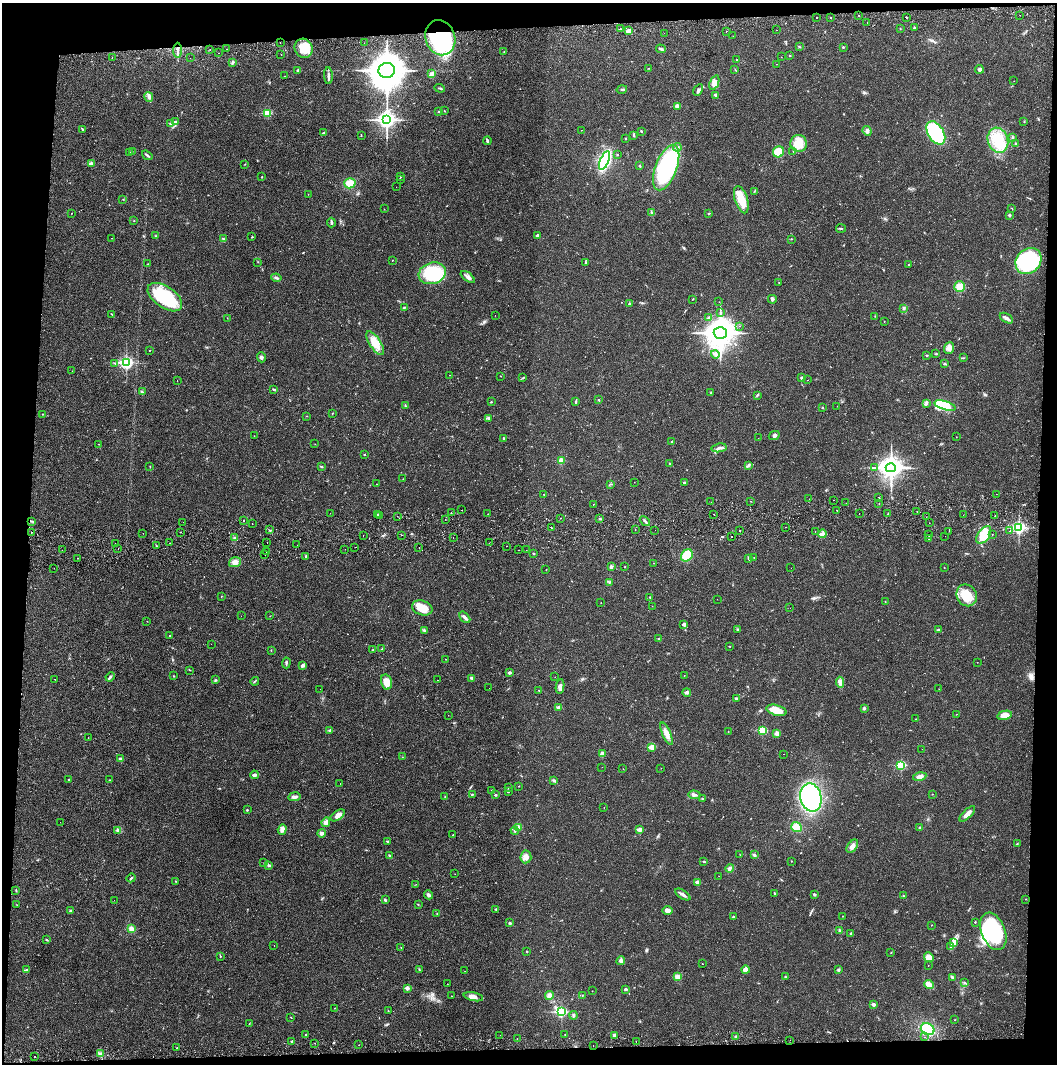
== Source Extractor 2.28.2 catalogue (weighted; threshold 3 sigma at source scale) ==
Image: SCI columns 4-4222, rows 56-4301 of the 4229 x 4360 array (HDU 1 of 3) = the unmasked area's bounding box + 8 px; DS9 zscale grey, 4 x 4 block average (1 PNG px = mean of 4 x 4 image px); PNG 1059 x 1066 px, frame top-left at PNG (2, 3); each listed source drawn as its Kron ellipse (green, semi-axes under 4 px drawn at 4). Shown black and unused: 8% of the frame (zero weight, under 2 of 3 exposures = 3% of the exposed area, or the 3 px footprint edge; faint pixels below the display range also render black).
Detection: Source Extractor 2.28.2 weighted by HDU 2 'WHT'. Background 0.0211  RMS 0.0035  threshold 0.0156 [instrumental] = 3 sigma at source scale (4.5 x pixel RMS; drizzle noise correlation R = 1.50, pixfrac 1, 0.05/0.05 arcsec/px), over >= 5 px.
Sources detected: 510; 3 inside a brighter object's white glare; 14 cosmic-ray / hot-pixel residue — neither listed nor drawn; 3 coinciding with a brighter row at this scale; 9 inside a brighter listed object's ellipse — not listed separately; the other 481 listed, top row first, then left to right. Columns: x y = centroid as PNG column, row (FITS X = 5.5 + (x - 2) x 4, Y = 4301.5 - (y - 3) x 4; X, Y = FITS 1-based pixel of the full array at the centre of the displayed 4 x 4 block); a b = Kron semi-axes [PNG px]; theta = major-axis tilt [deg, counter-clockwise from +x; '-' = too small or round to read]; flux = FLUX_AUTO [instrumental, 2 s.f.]
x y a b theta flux
1020 15 2 2 - 0.35
859 16 2 2 - 0.76
817 17 2 2 - 2.2
831 17 2 2 - 1.4
907 18 2 2 - 1.1
867 22 2 2 - 0.37
915 28 2 2 - 3.2
620 29 2 2 - 2
900 29 2 2 - 0.81
777 30 2 2 - 0.46
628 31 3 3 - 8.6
726 31 2 2 - 0.82
664 33 2 2 - 0.34
733 36 2 2 - 0.5
440 38 18 14 -70 220
280 43 2 2 - 1.3
364 43 2 2 - 0.28
800 47 2 2 - 0.94
843 47 2 2 - 1.4
304 48 10 9 - 36
227 49 2 2 - 0.6
661 49 5 2 - 3.6
178 50 7 2 89 4.6
210 50 2 2 - 1.2
504 51 2 2 - 0.64
218 53 2 2 - 0.39
281 55 2 2 - 0.87
790 56 2 2 - 1.4
781 57 2 2 - 0.36
112 58 2 2 - 0.61
190 58 2 2 - 0.33
737 60 2 2 - 1.3
232 63 3 2 - 2.3
777 64 2 2 - 0.44
649 68 2 2 - 0.77
979 69 4 4 - 3.9
298 70 2 2 - 2.1
387 70 8 7 - 4200
735 70 2 2 - 0.66
432 74 4 3 - 7.5
285 76 2 2 - 0.57
328 76 8 3 -87 5.7
1014 81 2 2 - 0.42
714 83 7 4 69 11
440 88 5 2 - 2.3
622 89 5 2 - 2.6
698 90 6 3 61 4.3
716 95 4 3 - 4.6
149 97 5 2 - 4.2
677 106 2 2 - 34
445 111 2 2 - 0.84
438 112 3 2 - 1.2
268 113 2 2 - 94
387 120 4 3 - 960
1024 121 2 2 - 0.68
175 122 3 3 - 2.7
171 123 2 2 - 7
83 130 4 2 - 1.7
581 130 2 2 - 0.48
641 131 3 2 - 1.7
867 131 5 3 - 4.8
324 133 3 2 - 3.4
936 133 13 7 -57 120
633 135 3 2 - 1.6
361 136 2 2 - 0.64
1013 137 3 2 - 2.5
625 138 2 2 - 0.7
998 140 13 10 -71 48
487 141 4 2 - 3
799 143 8 8 - 31
1016 144 3 2 - 1.9
677 147 4 3 - 3.7
132 151 2 2 - 0.57
778 152 6 5 - 43
793 152 2 2 - 0.48
130 153 2 2 - 0.63
617 154 2 2 - 1.3
147 155 6 2 -36 3.9
605 160 10 4 68 190
91 164 2 2 - 34
245 164 2 2 - 0.68
640 166 2 2 - 1.7
666 168 24 11 69 250
262 177 2 2 - 1.2
400 177 2 2 - 1.2
401 179 2 2 - 0.67
350 183 6 5 - 26
396 187 2 2 - 1.6
754 191 3 2 - 1.1
308 194 2 2 - 0.5
123 199 2 2 - 0.75
741 200 14 6 -73 35
1012 208 2 2 - 0.65
384 209 2 2 - 0.44
72 213 2 2 - 0.5
652 213 2 2 - 1.8
709 213 2 2 - 0.96
1009 215 2 2 - 7.9
134 221 2 2 - 0.69
331 223 5 2 - 3.3
841 228 5 2 - 2.1
156 236 2 2 - 0.8
538 236 3 2 - 7.4
252 237 2 2 - 1.5
111 238 2 2 - 0.49
223 239 2 2 - 1.4
792 239 2 2 - 0.72
392 260 2 2 - 0.54
1028 261 14 12 46 210
258 262 2 2 - 0.94
585 262 2 2 - 1.2
148 264 2 2 - 0.63
909 265 2 2 - 1.1
432 273 14 10 17 140
468 277 8 3 -37 6.3
276 278 5 2 - 2.8
779 282 2 2 - 0.71
959 287 5 5 - 19
165 297 20 10 -35 150
693 299 2 2 - 0.82
772 299 4 3 - 3.5
719 302 2 2 - 0.6
629 304 2 2 - 1.7
404 307 4 2 - 2
904 308 3 2 - 2.8
720 312 2 2 - 1
112 315 3 2 - 0.92
495 315 2 2 - 0.34
875 316 2 2 - 0.7
709 317 2 2 - 1
227 318 2 2 - 0.49
1006 318 7 3 -30 6.2
884 321 2 2 - 0.54
739 326 2 2 - 0.41
720 333 6 6 - 2900
375 343 14 5 -57 31
949 348 6 5 - 9.5
149 350 2 2 - 1.2
936 353 3 2 - 1.7
715 354 4 3 - 4.1
927 355 3 2 - 1.7
261 357 5 3 - 3.9
963 358 2 2 - 0.7
115 363 2 2 - 0.69
126 363 3 2 - 410
945 363 3 2 - 2.4
72 371 2 2 - 0.37
449 375 2 2 - 0.47
501 376 2 2 - 0.73
523 378 3 2 - 0.77
801 378 2 2 - 2.9
807 380 2 2 - 0.37
177 381 2 2 - 0.56
274 389 3 2 - 2.7
142 392 3 2 - 1.3
711 393 3 2 - 0.96
757 395 3 2 - 1.4
599 400 3 2 - 1.2
491 402 2 2 - 2.7
576 402 4 2 - 2.4
926 403 3 2 - 2.9
405 405 2 2 - 0.96
837 406 2 2 - 0.31
945 406 11 4 -17 58
822 408 3 2 - 1.1
332 413 2 2 - 1.1
43 414 2 2 - 0.79
306 416 2 2 - 0.46
489 418 4 2 - 2.7
774 435 5 4 - 4.8
254 436 2 2 - 0.4
956 437 2 2 - 0.58
504 438 3 2 - 2
758 438 2 2 - 0.63
672 441 2 2 - 1.6
99 444 2 2 - 0.9
315 444 2 2 - 0.46
719 448 7 2 10 5.3
364 455 2 2 - 1.4
561 460 2 2 - 55
670 463 3 2 - 1.1
749 466 3 2 - 2.5
150 467 2 2 - 0.55
322 467 4 2 - 2
874 467 2 2 - 0.95
891 468 5 4 - 1500
403 479 2 2 - 0.64
634 482 2 2 - 0.59
684 483 2 2 - 4.1
377 484 2 2 - 0.45
610 484 3 2 - 1.2
544 494 2 2 - 1.1
996 494 2 2 - 0.42
879 497 2 2 - 1.3
809 499 2 2 - 0.78
834 500 2 2 - 3.2
751 501 2 2 - 0.48
711 502 2 2 - 1.5
846 503 2 2 - 1
879 503 2 2 - 0.53
593 504 2 2 - 1
462 510 2 2 - 0.64
837 510 2 2 - 1.4
917 512 2 2 - 2.7
330 513 2 2 - 0.38
451 513 2 2 - 30
859 513 2 2 - 0.9
378 514 2 2 - 2
488 514 2 2 - 1.6
714 514 2 2 - 2.5
888 514 2 2 - 0.97
963 515 2 2 - 0.56
379 516 2 2 - 0.75
397 516 2 2 - 0.53
995 516 2 2 - 1.2
926 517 2 2 - 0.56
560 518 2 2 - 0.51
445 519 2 2 - 1
600 519 2 2 - 1.8
32 521 4 2 - 1.8
243 521 2 2 - 2.5
645 521 6 2 -42 3.7
183 522 2 2 - 0.35
929 523 2 2 - 0.59
252 524 2 2 - 0.98
785 527 2 2 - 0.38
551 528 2 2 - 1.4
1019 528 3 2 - 400
635 529 2 2 - 3.7
269 530 2 2 - 0.79
655 530 2 2 - 0.56
739 531 2 2 - 1.1
815 531 2 2 - 0.43
949 531 2 2 - 1
1010 531 2 2 - 15
31 532 2 2 - 0.72
181 532 2 2 - 1
143 533 2 2 - 0.37
822 534 4 3 - 5.6
929 534 2 2 - 0.51
992 534 2 2 - 0.78
363 535 2 2 - 1.8
402 535 2 2 - 0.9
984 535 10 5 54 59
732 536 2 2 - 3.9
945 536 2 2 - 0.82
453 537 2 2 - 0.46
235 538 3 2 - 3.4
929 539 2 2 - 1.1
115 543 2 2 - 0.48
170 543 2 2 - 0.35
267 543 2 2 - 0.6
489 543 2 2 - 0.65
297 545 2 2 - 0.34
156 546 2 2 - 1.2
507 546 2 2 - 0.58
355 547 2 2 - 0.34
419 548 2 2 - 0.55
118 549 2 2 - 0.37
345 549 2 2 - 0.58
62 550 2 2 - 0.33
519 550 2 2 - 0.57
526 550 2 2 - 0.31
267 552 2 2 - 1.5
534 554 2 2 - 1.2
265 555 2 2 - 2.9
687 555 7 5 46 52
306 556 2 2 - 2.1
754 557 2 2 - 0.69
78 558 2 2 - 1.6
749 558 3 3 - 3.3
235 562 6 5 - 9.5
653 563 2 2 - 0.6
611 567 3 3 - 3.6
625 567 2 2 - 0.63
944 567 2 2 - 0.64
54 568 2 2 - 0.52
791 568 2 2 - 0.3
546 570 2 2 - 0.66
609 582 3 2 - 0.8
967 595 11 10 - 48
221 596 2 2 - 0.69
650 597 2 2 - 1.4
717 599 2 2 - 0.33
885 602 2 2 - 0.73
601 603 2 2 - 0.45
652 606 2 2 - 0.32
422 608 10 7 -19 35
790 608 2 2 - 0.37
241 616 2 2 - 0.33
270 616 2 2 - 0.49
465 617 6 3 -49 5.6
147 621 2 2 - 0.54
684 624 3 3 - 5.4
737 629 3 2 - 1.7
424 630 3 2 - 1.8
939 630 3 2 - 4.7
169 636 2 2 - 0.88
659 639 3 2 - 1.8
211 644 2 2 - 0.39
730 646 2 2 - 0.8
382 649 4 2 - 2
271 650 2 2 - 0.77
373 650 2 2 - 1.2
445 659 2 2 - 0.44
977 662 2 2 - 0.35
286 663 5 2 - 2.6
303 665 4 3 - 3.4
190 670 2 2 - 0.71
509 673 2 2 - 11
684 675 2 2 - 0.65
174 676 2 2 - 1.2
110 677 5 2 - 3.2
555 677 2 2 - 0.37
472 678 3 2 - 2.7
55 679 2 2 - 0.66
216 680 2 2 - 1.2
437 680 2 2 - 0.34
255 681 4 2 - 1.9
386 682 8 5 -75 23
840 682 5 3 - 5.8
560 686 7 3 82 7.5
489 688 2 2 - 0.33
320 689 2 2 - 0.33
939 689 2 2 - 0.43
539 690 2 2 - 0.43
687 692 4 3 - 4.6
736 698 4 3 - 2.9
559 708 2 2 - 17
864 708 3 3 - 3.5
777 710 10 5 -16 25
957 714 2 2 - 0.41
448 715 2 2 - 0.5
1005 715 7 4 11 18
916 719 2 2 - 0.69
330 730 2 2 - 9.3
762 730 2 2 - 110
728 732 2 2 - 0.76
777 733 3 3 - 7.3
667 734 12 4 -66 15
88 738 2 2 - 1.2
652 747 2 2 - 52
922 749 2 2 - 0.44
602 754 3 3 - 13
783 754 2 2 - 0.5
402 757 2 2 - 0.57
120 759 2 2 - 2.6
901 765 2 2 - 160
602 767 2 2 - 0.3
661 768 2 2 - 0.47
623 769 2 2 - 0.37
254 775 4 3 - 4.2
920 776 7 3 12 11
69 780 2 2 - 1.4
109 780 2 2 - 0.97
554 781 3 3 - 3.7
340 783 2 2 - 0.41
519 786 2 2 - 0.82
508 788 2 2 - 0.53
492 790 2 2 - 1.1
508 792 2 2 - 0.86
472 794 3 2 - 1.4
932 794 2 2 - 1.1
495 795 3 2 - 2.3
694 795 6 4 -4 5.5
294 797 6 3 9 5.7
445 797 2 2 - 1.1
811 798 14 10 -77 290
702 799 2 2 - 1.2
604 807 2 2 - 0.44
247 810 2 2 - 1.5
967 814 10 3 45 11
338 815 8 4 34 11
60 822 2 2 - 0.27
326 822 5 4 - 8.6
518 827 2 2 - 31
796 827 5 5 - 22
920 828 3 2 - 1.9
282 829 5 3 - 9.3
640 829 2 2 - 26
117 830 4 2 - 2.6
515 831 4 2 - 3.3
321 833 4 3 - 5.5
453 835 2 2 - 0.8
387 841 2 2 - 3.4
1017 844 2 2 - 1
852 846 7 4 55 9.7
389 855 2 2 - 1.9
740 855 2 2 - 0.5
754 855 3 2 - 4
526 857 6 5 - 10
791 861 2 2 - 0.67
704 862 3 2 - 1.6
264 863 2 2 - 0.87
269 865 2 2 - 1.1
730 868 4 3 - 3.8
455 874 2 2 - 0.35
719 876 2 2 - 0.43
131 878 5 2 - 1.8
175 881 2 2 - 0.7
697 882 3 3 - 4.6
416 884 2 2 - 0.44
16 890 3 2 - 1.3
774 893 3 2 - 1.5
814 894 3 2 - 2.1
428 895 4 3 - 5.2
683 895 8 2 -33 6.8
904 896 3 2 - 1.7
1026 899 2 2 - 0.48
114 900 2 2 - 0.61
385 900 3 2 - 2.7
17 905 2 2 - 0.58
418 905 2 2 - 0.66
496 909 2 2 - 3.3
70 911 2 2 - 1.8
667 911 5 4 - 7.9
437 913 2 2 - 0.79
842 916 2 2 - 0.52
733 917 2 2 - 4.7
975 922 2 2 - 1.1
510 923 3 3 - 2.6
931 925 2 2 - 0.69
131 929 4 3 - 10
840 931 4 2 - 2.5
993 931 20 12 -69 220
850 933 2 2 - 1.8
47 940 3 2 - 1.6
953 943 2 2 - 2
274 945 2 2 - 0.61
950 947 4 2 - 3.5
401 948 2 2 - 0.66
527 951 2 2 - 1.4
891 953 2 2 - 0.6
220 956 2 2 - 1.1
929 957 5 4 - 18
621 961 4 3 - 5.3
703 964 2 2 - 0.52
928 965 2 2 - 0.41
419 969 3 2 - 1.3
27 970 4 2 - 2
745 970 4 3 - 13
838 970 3 2 - 2.7
465 971 2 2 - 0.4
677 977 3 3 - 9.9
785 977 3 2 - 1.7
952 977 4 3 - 2.8
965 983 3 2 - 1.8
447 984 2 2 - 0.7
929 985 4 3 - 25
407 988 2 2 - 18
626 989 2 2 - 8.3
592 991 2 2 - 0.48
549 995 5 4 - 8.5
452 996 2 2 - 0.45
582 996 2 2 - 0.5
473 997 10 4 -11 10
874 1004 3 2 - 5
335 1008 2 2 - 0.87
388 1011 2 2 - 0.66
561 1012 3 2 - 240
573 1015 4 2 - 2.5
291 1017 2 2 - 0.79
955 1020 2 2 - 0.79
249 1024 2 2 - 1
928 1029 7 5 -24 48
306 1035 2 2 - 1
500 1035 2 2 - 0.47
565 1035 2 2 - 1.4
614 1035 3 3 - 5.9
736 1036 2 2 - 2.3
924 1037 2 2 - 1.1
517 1038 2 2 - 2.4
790 1040 2 2 - 0.29
292 1041 2 2 - 2.2
636 1042 2 2 - 0.4
315 1043 2 2 - 0.55
359 1045 2 2 - 0.66
593 1046 2 2 - 2
177 1048 2 2 - 1.5
100 1054 2 2 - 2.1
34 1056 2 2 - 2.9
Overlapping masked pixels (flux is a lower limit): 2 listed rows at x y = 440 38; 451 513
Diffuse or blended objects may show on this block-average render without a row.